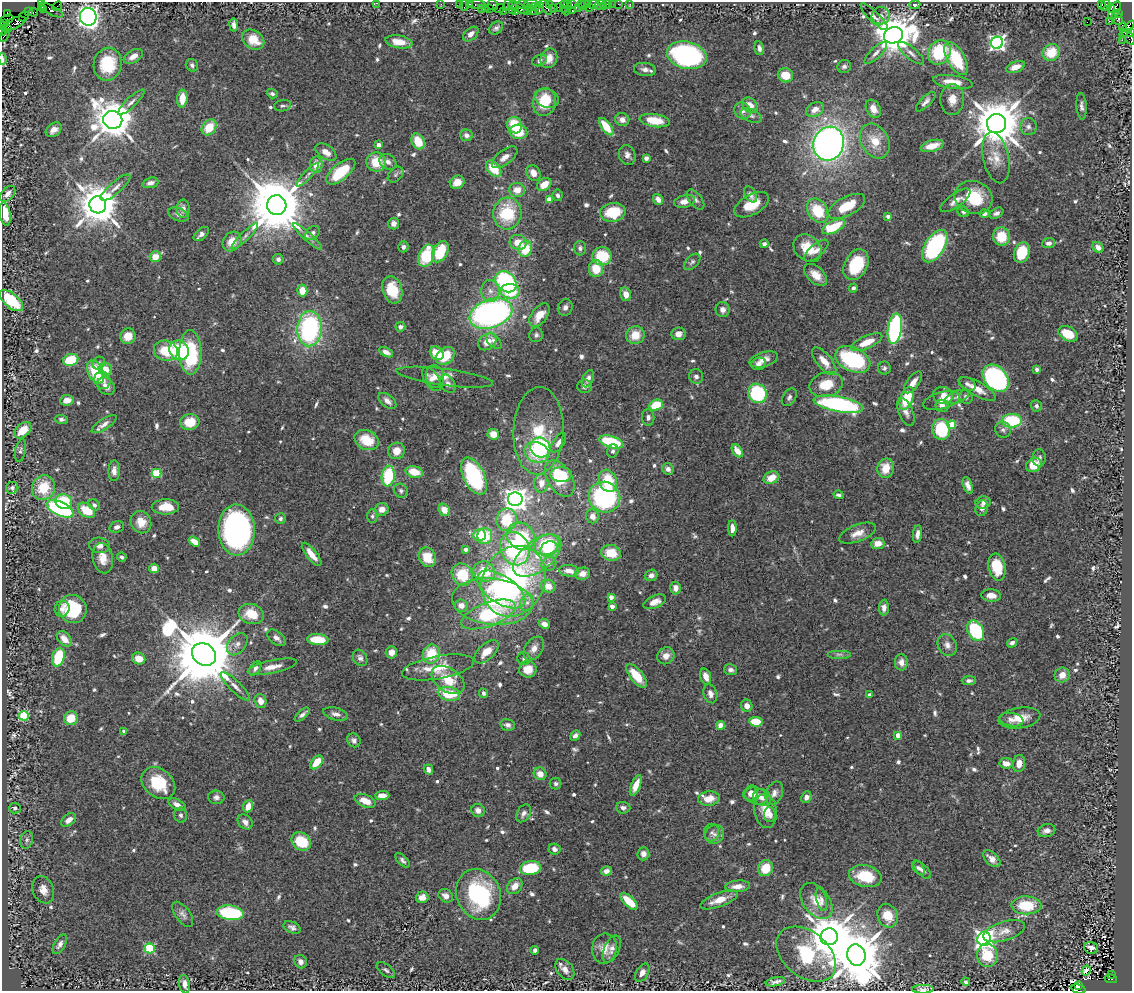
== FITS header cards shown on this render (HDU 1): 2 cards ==
NAXIS1  =                 1130
NAXIS2  =                  989

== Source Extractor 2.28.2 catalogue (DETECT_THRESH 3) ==
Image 1130 x 989 px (HDU 1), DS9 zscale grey, 1 PNG px = 1 image px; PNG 1134 x 993 px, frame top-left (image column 1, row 989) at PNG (2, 2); each listed source drawn as its Kron ellipse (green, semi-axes under 4 px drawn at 4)
Background 0.856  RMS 0.026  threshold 0.0793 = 3 sigma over >= 5 px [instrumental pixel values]
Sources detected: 725; of the 725, the 500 brightest by FLUX_AUTO listed and drawn (225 fainter detections omitted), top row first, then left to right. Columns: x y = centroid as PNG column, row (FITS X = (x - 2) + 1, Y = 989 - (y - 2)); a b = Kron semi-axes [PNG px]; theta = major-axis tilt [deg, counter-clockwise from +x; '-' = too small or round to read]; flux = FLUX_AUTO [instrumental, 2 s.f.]
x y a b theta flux
41 3 3 3 - 120
376 3 3 2 - 95
441 4 2 2 - 15
459 4 2 2 - 13
470 4 3 3 - 58
531 4 7 2 3 190
550 4 4 3 - 65
567 4 3 2 - 40
572 4 3 2 - 52
581 4 3 2 - 36
588 4 3 2 - 28
593 4 5 4 - 140
608 4 4 3 - 57
613 4 2 2 - 10
618 4 2 2 - 23
630 4 3 2 - 8.5
465 5 6 2 72 60
477 5 8 3 0 91
493 5 5 5 - 49
508 5 6 3 70 32
523 5 6 4 -13 120
584 5 5 3 - 69
599 5 5 3 - 24
915 5 5 4 - 4.9
1102 5 4 3 - 120
1106 5 6 3 64 66
57 6 5 2 - 28
603 6 2 2 - 15
512 7 7 3 84 170
535 7 3 3 - 110
539 7 6 3 76 90
546 7 8 3 -58 140
558 7 2 2 - 15
564 7 6 3 -87 66
579 7 3 3 - 77
41 8 3 3 - 210
485 8 3 2 - 41
518 8 10 4 -28 300
529 8 3 2 - 41
554 8 2 2 - 18
589 8 2 2 - 59
1111 8 4 3 - 240
481 9 3 2 - 30
489 9 3 3 - 75
500 9 5 3 - 85
44 10 3 3 - 190
51 10 13 4 -27 180
535 10 7 3 9 250
504 11 3 2 - 55
527 11 2 2 - 33
566 11 4 2 - 55
572 11 3 2 - 120
1114 11 10 5 64 730
28 12 3 2 - 38
33 12 4 3 - 54
516 12 3 2 - 25
1118 13 4 3 - 160
7 14 3 3 - 110
24 16 5 2 - 33
881 16 9 8 - 8.5
88 17 9 8 - 970
874 17 18 5 -44 6.8
1117 18 7 5 -62 160
7 19 6 3 8 180
1110 21 3 2 - 33
1087 22 2 2 - 350
5 24 3 2 - 43
13 24 13 5 23 1200
234 25 6 4 -82 7.5
1123 27 5 3 - 200
496 28 8 5 39 4.9
8 29 3 2 - 410
1127 29 10 4 50 620
3 31 4 2 - 66
1131 32 4 3 - 110
471 34 9 5 41 9.2
893 35 9 8 - 6000
4 36 7 3 59 100
1129 37 9 4 -57 130
253 40 12 9 -34 33
1122 40 2 2 - 25
399 42 13 6 -9 25
997 43 6 6 - 620
759 48 7 4 -76 6.5
939 52 13 10 56 96
1051 52 9 8 - 45
876 53 15 5 44 8.5
911 53 16 6 -39 10
687 55 20 13 -14 350
133 56 10 6 30 14
549 58 10 8 67 17
2 59 6 2 -80 24
956 59 18 8 -61 87
539 60 7 5 27 5.5
108 64 16 14 79 76
192 65 6 6 - 4.7
844 66 7 6 - 5.1
1016 67 10 5 21 19
645 69 11 6 -8 9.1
785 75 8 7 - 30
953 82 20 6 -8 23
272 94 5 4 - 4.5
547 98 12 9 -22 35
182 99 9 5 86 27
952 99 15 12 86 21
131 102 17 5 44 9.3
544 102 14 11 74 50
926 102 13 5 45 7.3
750 105 9 6 -44 21
283 106 8 5 9 4.6
1081 106 13 5 -86 6.7
815 109 9 6 30 16
873 109 10 7 -59 15
743 111 9 7 -55 8
751 116 11 6 -21 6.7
113 120 9 9 - 5700
622 120 7 6 - 11
655 121 15 6 -9 43
996 124 10 9 - 8600
515 125 8 7 - 50
209 127 9 6 52 40
606 127 10 4 -53 43
1028 127 8 8 - 7.5
54 130 9 6 40 12
518 132 9 7 -2 42
466 135 6 5 - 7.5
418 141 8 6 -62 41
875 141 18 13 -61 34
829 144 17 15 68 990
379 145 4 4 - 14
932 146 12 5 14 23
326 152 12 7 -34 15
627 155 10 8 -67 8.6
505 157 15 7 37 14
646 158 4 4 - 6.2
996 158 26 13 -78 32
376 162 10 9 - 46
388 162 9 7 -38 10
316 165 8 6 88 23
494 169 9 6 -48 51
341 172 17 8 39 76
533 173 8 6 -57 15
308 175 15 3 46 5.9
396 175 9 6 46 4.7
457 182 7 6 - 17
150 183 8 5 18 9
544 185 8 6 37 25
116 188 19 6 41 11
517 190 8 7 - 19
8 194 9 6 48 10
750 194 8 5 -59 7.1
558 195 5 5 - 5.2
974 197 19 16 -21 80
549 199 4 4 - 23
658 199 6 4 -54 10
696 200 12 6 -52 6.7
955 200 18 7 35 14
684 201 11 6 14 15
98 205 8 8 - 6900
277 205 10 9 - 16000
752 205 19 10 30 40
846 206 20 9 27 63
183 209 9 6 89 8.2
818 211 13 9 -58 70
613 212 13 9 9 55
963 212 6 5 - 5
507 213 16 14 84 89
984 213 5 4 - 6
996 213 7 5 28 6.1
5 214 12 5 -80 35
178 215 11 6 -20 6.8
888 216 4 3 - 8.4
394 223 6 5 - 7.3
834 227 12 6 25 69
312 233 8 6 44 6.4
201 234 9 5 40 7.5
245 236 18 4 44 8
307 236 19 4 -42 8.1
1001 237 9 8 - 46
232 241 10 8 52 25
518 242 8 7 - 26
1049 243 6 5 - 6.7
764 244 4 4 - 6.4
935 246 18 9 58 280
403 247 5 5 - 6.1
1098 247 6 4 -43 13
580 248 7 6 - 5.6
807 248 15 12 -44 38
525 249 8 6 72 53
816 251 15 6 40 12
440 252 11 7 62 62
1022 253 10 7 71 52
426 256 11 7 70 86
602 256 9 9 - 64
155 257 5 5 - 25
278 259 5 5 - 5.3
692 262 10 6 45 4.9
856 265 16 11 62 80
596 269 8 7 - 36
816 275 13 8 -43 21
506 282 12 9 -47 240
853 288 4 4 - 4.5
392 290 14 9 -73 41
302 291 6 5 - 28
490 291 11 9 -86 13
510 291 9 7 -3 52
626 294 7 5 -75 16
11 301 14 7 -41 83
565 307 8 7 - 8.2
723 310 7 7 - 9.1
491 313 22 14 20 660
539 315 13 7 54 24
400 327 5 4 - 6.3
309 329 18 12 87 280
895 329 15 7 82 310
678 334 7 6 - 12
1068 334 10 7 -29 38
536 335 7 7 - 5.4
635 335 9 8 - 29
128 336 8 7 - 24
494 341 9 5 -48 6.9
487 342 10 7 35 25
867 342 17 6 24 31
179 350 10 9 - 92
166 351 12 10 -17 54
386 352 7 4 -27 10
190 353 22 11 -89 140
437 353 7 6 - 39
445 356 10 7 41 46
764 359 15 7 16 15
853 359 18 12 -25 190
71 360 7 6 - 57
824 361 17 7 -50 21
99 363 7 6 - 5.3
759 364 7 6 - 7.7
884 368 6 6 - 5
105 369 7 6 - 20
1037 369 4 4 - 5.5
96 372 12 7 -65 72
435 376 11 9 -77 13
445 377 49 8 -7 18
696 377 7 7 - 6.6
996 378 15 11 -49 410
431 379 13 7 -56 9.6
588 379 9 5 66 9.1
102 380 9 8 - 14
913 382 13 6 53 14
448 384 10 7 -62 8
826 384 17 12 14 42
967 384 9 6 -28 6
106 386 10 7 -47 12
585 386 7 6 - 6.8
977 389 21 7 -29 22
757 393 10 9 - 130
943 395 10 8 -13 20
789 397 9 6 57 6.2
957 397 13 6 19 7.9
966 397 7 6 - 6.2
907 398 12 6 69 73
67 400 7 5 10 15
387 401 10 6 -38 10
941 401 19 8 15 24
838 404 25 7 -11 310
656 405 7 5 24 48
942 406 7 6 - 8.3
1036 406 6 5 - 5.3
906 412 15 7 -66 11
648 417 8 6 -83 6.6
61 419 6 4 -3 4.6
1012 421 10 7 1 100
190 422 9 8 - 38
104 424 14 5 33 10
952 425 4 4 - 60
941 429 10 9 - 110
23 430 10 6 42 32
1003 430 8 7 - 6
538 431 44 25 87 100
493 434 6 5 - 22
367 440 13 9 -26 45
611 442 12 6 -17 110
558 443 11 5 56 12
540 448 10 9 - 120
20 451 11 5 78 4.5
396 451 8 8 - 22
613 451 7 5 72 4.7
737 451 7 4 -56 21
537 452 12 10 -26 76
1039 458 8 6 86 6.7
1034 465 8 6 34 35
886 468 10 8 78 28
668 469 6 5 - 7.5
114 471 10 5 88 10
414 472 9 5 -13 35
156 473 5 4 - 90
561 474 11 7 0 45
388 476 10 6 82 98
474 476 20 10 -64 170
771 478 8 6 27 25
560 479 20 12 -58 89
608 481 11 9 -68 59
541 483 9 7 82 18
968 485 9 4 -71 9.2
12 488 6 6 - 4.7
43 488 13 11 64 55
401 491 7 6 - 5
838 495 5 3 - 5
604 497 16 15 - 300
515 499 7 7 - 1500
64 501 8 7 - 78
983 503 7 6 - 7.7
94 505 6 5 - 5.9
165 507 13 7 1 34
982 508 8 6 73 9.8
60 509 14 7 -24 220
382 509 7 6 - 13
87 510 9 6 -36 45
444 510 6 5 - 19
372 516 7 5 89 4.4
592 516 7 6 - 13
280 519 5 5 - 4.4
507 520 11 10 - 58
141 522 11 10 - 27
117 527 7 5 18 7.7
732 528 8 4 90 11
237 530 25 18 -88 590
857 533 19 8 21 18
917 534 9 4 81 9.3
479 535 6 6 - 34
485 536 8 7 - 46
521 536 14 13 - 84
194 541 6 4 -33 21
878 543 7 5 7 18
99 545 10 7 -10 13
547 545 13 9 23 83
515 548 17 14 -65 180
466 549 3 3 - 6
549 549 9 7 33 41
611 553 10 8 -12 42
312 554 14 5 -51 20
537 556 28 15 39 56
122 557 5 4 - 4.7
427 557 10 8 -63 32
103 558 15 10 -80 22
549 564 7 6 - 6.4
997 567 13 9 -77 49
154 568 5 5 - 15
569 571 10 5 -6 15
484 572 11 10 - 49
462 574 11 10 - 56
582 574 7 6 - 14
651 575 6 5 - 9.1
514 581 36 31 62 360
548 586 7 6 - 20
675 588 6 5 - 12
501 590 27 14 -33 160
991 595 10 6 -5 17
611 597 4 3 - 15
492 601 40 23 -6 120
655 602 12 6 23 16
527 603 9 6 72 8.6
461 605 6 6 - 15
612 606 4 3 - 15
884 608 8 5 88 9.3
62 609 8 7 - 9
73 609 14 13 - 83
251 614 13 10 -17 37
488 614 29 11 20 150
544 624 6 4 -24 9.6
976 631 11 7 -60 110
276 638 11 6 -39 9.3
64 639 9 6 -47 18
318 640 11 5 -4 50
1012 643 5 4 - 5.2
237 644 12 8 51 11
947 645 11 9 -59 12
534 648 13 8 56 14
391 652 6 5 - 13
486 652 15 8 42 27
204 654 13 10 -35 23000
431 654 9 8 - 60
839 654 12 4 0 6
666 656 9 8 - 13
58 657 9 6 74 78
360 658 9 6 -58 7.1
139 659 7 6 - 25
524 659 6 6 - 4.8
901 662 8 6 -88 11
272 667 25 6 12 18
438 667 36 11 10 52
255 668 8 5 54 6.1
528 669 8 8 - 31
731 670 7 5 -9 6.1
1062 675 8 7 - 17
636 676 14 6 -51 40
706 676 8 5 -71 15
448 680 18 11 -34 45
969 681 7 4 1 5.7
235 687 20 5 -44 12
484 693 5 4 - 5
449 694 11 7 -11 69
710 694 10 6 -73 9.9
870 694 4 3 - 4.7
260 701 7 6 - 16
747 706 6 5 - 11
336 714 13 6 -14 9.3
302 715 9 4 42 6.8
24 716 5 5 - 120
71 718 7 6 - 37
1019 718 21 10 9 30
1011 720 12 6 -9 9.8
756 722 7 4 -5 51
508 725 7 5 -15 7
721 725 4 4 - 41
124 731 4 3 - 6.7
898 735 4 4 - 22
575 736 5 4 - 6.6
354 740 7 6 - 6.6
317 762 8 5 49 40
1006 763 6 5 - 17
1019 764 9 6 81 15
428 769 5 4 - 7.4
540 774 6 6 - 17
158 783 18 14 -40 68
556 784 6 6 - 4.5
636 785 11 4 68 21
751 793 8 7 - 11
774 793 12 8 66 10
382 795 7 4 1 15
756 796 12 8 -16 15
216 797 8 6 -6 6.6
806 797 6 5 - 8.4
709 798 11 7 8 26
762 798 9 8 - 10
365 801 11 6 -21 24
177 805 10 5 -29 9.8
248 806 6 5 - 24
15 808 6 5 - 4.7
623 808 7 5 -6 5.7
478 810 7 6 - 10
766 811 17 11 -82 27
524 813 9 6 60 7.6
770 814 7 5 -86 8.9
181 815 7 6 - 5.1
69 820 8 5 39 11
245 822 8 6 -44 9.5
1046 831 9 6 14 9.1
712 832 9 7 79 6.7
715 834 10 9 - 11
27 840 9 6 75 5.3
301 841 10 8 -34 56
554 849 6 5 - 7.4
643 854 6 6 - 11
992 859 10 6 -42 13
402 860 9 4 -46 4.8
530 868 10 7 9 77
765 868 8 7 - 43
918 868 8 5 -53 4.8
922 870 11 5 -46 7.3
606 871 5 4 - 13
865 876 16 10 -13 65
515 886 9 6 49 17
738 886 12 6 5 16
43 890 14 10 -69 16
479 894 26 22 -68 200
446 896 7 6 - 13
422 897 6 5 - 16
719 900 20 7 20 25
821 900 12 5 -75 7.4
629 901 11 5 -43 46
816 901 20 13 -53 34
1026 905 15 9 0 61
230 913 14 7 -7 170
183 914 14 7 -53 8.7
888 916 12 10 -66 30
292 927 9 5 -25 6.1
1004 931 22 9 17 19
829 937 8 8 - 7400
984 939 7 6 - 910
60 944 11 5 60 7.8
150 948 5 5 - 140
604 948 15 12 80 26
1091 948 7 5 -15 6.3
612 949 14 7 67 10
535 950 4 3 - 5.5
806 954 34 22 -39 190
856 955 11 9 -73 12000
987 955 11 10 - 53
301 962 7 6 - 9.5
565 969 12 8 -53 12
386 970 11 5 -37 4.9
1086 970 5 4 - 16
642 973 10 6 59 11
1111 974 3 2 - 98
1111 979 6 3 -9 520
775 982 10 4 10 6
966 982 4 3 - 4.9
185 984 9 5 -79 11
1078 985 3 3 - 140
923 989 11 4 0 4.8
1078 989 7 3 -14 110
At the frame edge (FLAGS 8, measured only in part): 9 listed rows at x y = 41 3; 376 3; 3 31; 1131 32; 1129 37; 2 59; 5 214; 923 989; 1078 989
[225 fainter detections neither listed nor drawn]